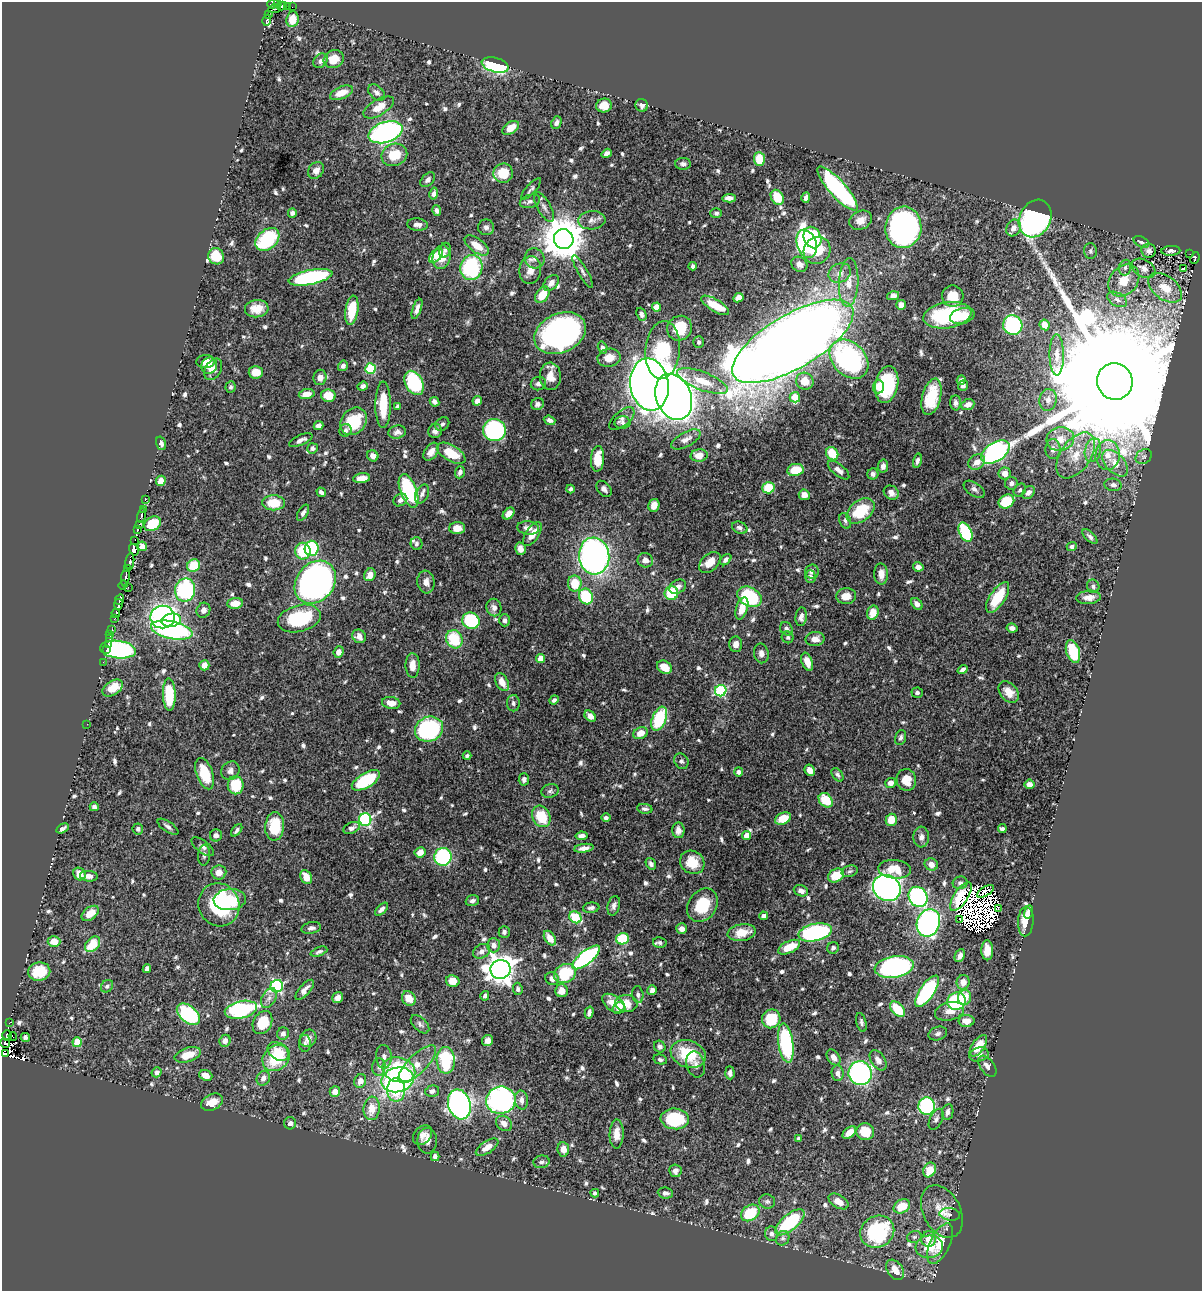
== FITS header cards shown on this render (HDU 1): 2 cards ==
NAXIS1  =                 1200
NAXIS2  =                 1289

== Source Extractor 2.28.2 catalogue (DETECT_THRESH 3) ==
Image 1200 x 1289 px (HDU 1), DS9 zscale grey, 1 PNG px = 1 image px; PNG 1204 x 1293 px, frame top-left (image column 1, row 1289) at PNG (2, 2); each listed source drawn as its Kron ellipse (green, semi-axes under 4 px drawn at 4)
Background 0.417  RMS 0.0098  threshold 0.0293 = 3 sigma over >= 5 px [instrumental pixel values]
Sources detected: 776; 17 with non-positive FLUX_AUTO (blend fragments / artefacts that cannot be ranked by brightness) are neither listed nor drawn; of the other 759, the 500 brightest by FLUX_AUTO listed and drawn (259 fainter detections omitted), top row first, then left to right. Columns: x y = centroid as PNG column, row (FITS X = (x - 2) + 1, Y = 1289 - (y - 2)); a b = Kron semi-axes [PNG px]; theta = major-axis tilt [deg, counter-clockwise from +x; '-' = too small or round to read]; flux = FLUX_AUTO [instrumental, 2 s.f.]
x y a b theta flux
277 3 2 2 - 17
273 4 6 4 17 110
282 6 5 4 - 34
288 6 3 2 - 3.7
292 7 2 2 - 4.6
274 9 6 3 11 14
268 14 3 2 - 11
292 19 8 6 82 11
267 20 6 3 74 36
334 59 10 9 - 10
321 61 8 6 44 3
495 65 14 7 -16 68
341 93 12 6 23 8.9
377 93 10 6 -44 2.7
604 105 8 7 - 8.7
642 105 6 6 - 2.4
379 107 17 8 30 10
556 123 6 5 - 2.6
511 128 9 5 33 7.7
385 132 17 10 18 160
607 153 5 4 - 2.9
394 155 13 11 20 16
759 159 7 5 -86 15
683 164 8 6 -1 2.1
316 170 9 7 47 4.1
503 173 10 9 - 18
428 180 9 5 46 2.5
531 189 14 5 48 1.8
837 189 28 8 -48 120
434 194 6 4 78 3.4
777 197 8 6 -57 20
729 198 7 4 3 3.5
806 198 5 4 - 3.1
530 201 10 6 17 2.7
544 207 16 6 -61 3.6
437 210 5 4 - 2.2
292 213 5 4 - 2.4
716 213 6 5 - 1.7
1035 219 19 15 63 240
592 220 13 9 4 4.4
861 220 12 9 27 5.6
417 225 10 6 -6 2.9
486 227 8 8 - 2.5
903 227 21 18 85 250
1013 228 9 7 59 5.3
812 237 11 8 -66 61
267 239 13 9 41 49
564 239 10 9 - 2400
1141 242 8 5 -28 2.3
807 244 14 9 -72 160
477 245 14 7 -36 12
445 250 7 6 - 1.8
817 250 14 13 - 28
1090 251 8 6 -89 1.9
1149 251 7 7 - 2.7
1171 251 9 5 3 2.3
1190 254 2 2 - 1.7
216 256 8 7 - 19
436 256 8 5 47 12
442 257 12 9 76 9.4
535 258 10 9 - 3.7
1195 258 6 3 64 20
799 264 8 7 - 3.8
693 266 4 4 - 2.2
471 268 12 11 - 69
1125 268 8 6 75 2.2
1144 268 13 8 -30 4.8
1183 269 4 3 - 2.3
530 270 14 11 83 6.9
583 272 18 4 -60 2.5
840 273 11 9 25 5.3
311 277 22 7 11 96
1124 281 17 13 50 13
849 282 24 9 87 12
551 283 9 6 45 4.5
1165 288 19 11 -37 13
542 295 9 6 53 14
893 296 6 4 14 3.5
953 296 11 10 - 12
738 298 5 4 - 5.7
1117 299 11 6 -28 3.5
715 305 16 6 -31 15
901 305 5 4 - 5.6
657 307 4 4 - 8.6
257 309 12 8 6 9.5
417 309 10 4 70 3.1
352 310 15 6 82 22
641 314 7 4 -68 2.1
947 315 24 13 9 56
962 316 12 7 14 11
1013 325 10 9 - 79
1045 325 5 4 - 7.4
680 328 13 12 - 26
560 333 27 19 25 260
793 341 68 27 30 1800
699 342 6 5 - 1.7
602 348 6 4 -73 2.1
663 350 29 17 85 50
1057 355 21 7 -89 6.3
609 358 11 9 9 8.4
849 359 22 16 -45 120
205 361 9 6 4 6.4
209 366 8 8 - 4.6
343 366 5 5 - 2.2
370 368 5 5 - 44
213 369 12 8 56 4.5
256 372 7 6 - 7
550 376 14 10 -87 8.6
320 377 8 6 79 4.8
961 380 5 4 - 2.1
702 381 27 9 -21 14
805 381 9 8 - 10
1115 381 18 17 - 62000
414 383 13 8 -62 64
538 384 8 6 13 2.8
649 384 26 19 -82 1200
887 385 18 11 79 47
363 386 5 4 - 2.2
963 386 5 5 - 2.1
230 387 6 5 - 1.7
878 387 7 5 88 7.7
307 394 8 5 11 7.3
328 396 7 6 - 13
674 397 24 17 -68 1300
795 397 5 5 - 10
932 397 18 9 76 24
1048 400 11 8 81 4
477 401 5 4 - 3.9
434 402 5 4 - 2
956 403 7 5 -86 2.2
538 404 7 6 - 2.3
383 405 23 7 90 20
968 405 7 5 24 4.3
398 406 4 3 - 2.2
622 419 15 7 40 3.2
550 420 6 4 -21 2.6
353 421 15 12 48 27
622 423 8 6 -2 1.9
442 424 8 6 45 1.8
319 426 5 4 - 3.3
345 430 6 6 - 2.1
494 430 11 11 - 98
435 431 7 6 - 3
397 432 9 6 10 3
686 439 16 7 29 4.1
1060 439 14 12 11 12
301 440 12 5 23 3.2
161 443 7 4 -73 2.7
313 448 5 5 - 1.9
1053 449 10 7 88 4.6
1093 450 12 8 75 5.1
431 452 10 6 56 5
995 452 16 9 33 130
451 453 16 8 -31 18
832 454 7 6 - 20
699 455 8 6 5 5.2
1076 455 26 15 55 18
1108 455 15 12 86 11
373 456 6 5 - 3.5
1144 457 9 7 35 2.2
598 459 13 6 87 15
917 461 7 4 76 2.2
977 462 9 7 37 5.8
1115 463 16 9 -47 9.3
883 466 6 5 - 2.9
795 470 8 6 11 16
839 470 13 6 -39 4
460 472 6 5 - 2.6
1005 473 6 6 - 5.1
873 474 5 5 - 2.3
362 478 8 5 7 6.3
161 481 5 5 - 5.9
1011 483 6 6 - 2.4
1113 485 8 6 -8 2.6
768 488 6 5 - 26
570 489 4 3 - 1.8
604 489 9 6 -51 2.6
974 489 12 6 -34 2.7
1020 490 7 5 50 1.8
409 491 17 8 -68 53
321 492 5 4 - 2.1
1029 492 7 5 41 3.5
891 493 8 6 -38 4.4
422 494 10 6 65 2.8
804 495 5 5 - 5.1
145 500 3 3 - 11
400 500 7 6 - 2.9
1006 502 8 6 30 28
274 503 11 7 -2 17
654 505 7 5 75 5.7
143 509 2 2 - 18
860 511 16 10 38 26
303 513 9 5 59 2.1
509 514 7 4 45 5.7
141 516 7 3 78 51
845 521 8 5 -68 1.9
139 524 3 2 - 96
152 524 9 6 33 22
457 528 8 6 1 7.1
528 528 11 6 -7 4.5
740 528 8 6 -24 2.4
137 530 3 3 - 38
965 532 10 6 -63 55
532 534 14 6 56 8
1090 537 9 4 -45 2
135 540 2 2 - 8.9
417 544 6 6 - 1.7
142 546 5 4 - 9.4
1072 546 5 4 - 1.8
312 548 7 7 - 54
520 549 6 5 - 3.9
134 550 6 4 -74 330
303 551 8 7 - 27
594 556 18 15 -85 260
645 560 8 7 - 5.2
726 560 6 4 45 2.5
130 561 8 3 80 95
710 562 12 8 43 8.4
194 566 6 6 - 20
918 567 5 4 - 3.6
127 569 3 3 - 100
812 572 7 6 - 2.6
881 574 10 7 -89 6
370 575 7 5 61 6.1
125 577 9 3 79 47
810 577 6 5 - 2.4
315 582 23 18 50 300
426 582 11 8 -83 4.6
575 583 8 7 - 17
123 585 5 3 - 16
1093 586 7 6 - 1.8
128 587 2 2 - 12
678 587 9 6 30 3
185 590 11 10 - 88
671 593 7 6 - 24
586 596 8 7 - 36
846 596 10 8 7 7.4
750 597 13 9 -30 59
998 597 17 7 56 25
1089 597 12 6 6 5
120 600 5 3 - 130
235 603 8 5 5 9
118 604 5 3 - 200
917 604 7 5 -51 3.2
494 608 9 7 -79 3.5
742 608 11 5 72 9.5
203 610 7 6 - 2.9
116 613 4 2 - 33
873 613 7 5 68 9.4
162 617 12 11 - 160
801 617 9 5 83 2.9
114 619 3 2 - 9
299 619 22 13 15 46
171 620 10 6 10 35
504 620 6 5 - 1.9
471 621 9 8 - 50
1012 628 5 4 - 3.3
112 629 2 2 - 5
786 629 7 6 - 2.3
172 630 21 8 -12 140
110 634 3 2 - 3
359 636 7 6 - 4.8
788 637 6 5 - 1.6
109 638 3 2 - 2.9
454 639 9 8 - 28
815 639 9 7 3 4.5
108 644 2 2 - 5.3
736 644 8 6 87 4.1
118 649 18 9 -6 150
106 650 2 2 - 5
339 652 6 5 - 4
1073 652 12 6 -73 26
761 653 10 7 -81 3.4
541 658 4 4 - 12
103 662 2 2 - 2.4
807 662 9 5 -69 6.4
204 665 5 5 - 5.8
413 665 12 7 89 5.9
664 667 8 6 -34 9.3
963 670 5 4 - 2.5
502 682 9 6 -62 6.3
113 688 11 7 32 9.2
721 691 6 5 - 69
1009 692 12 8 -47 7.5
917 693 6 5 - 1.7
169 694 16 6 -88 32
554 700 5 4 - 1.7
391 703 9 6 -9 6.7
513 703 8 6 -89 2.1
590 716 6 4 -42 4.9
659 719 13 7 67 43
87 724 2 2 - 40
429 729 14 12 23 99
640 733 7 5 24 7.2
900 738 8 5 74 2.1
467 756 4 3 - 1.6
681 761 8 6 -53 1.7
810 770 6 4 -62 5.6
230 771 10 8 50 3.8
738 772 4 4 - 2.7
205 774 16 8 -70 21
837 775 7 5 -55 1.6
524 779 6 5 - 2.6
366 780 16 7 31 39
906 780 11 9 -74 11
890 783 5 5 - 4.1
1030 784 5 4 - 3.5
236 785 9 8 - 22
550 791 9 6 18 1.9
826 800 8 6 -47 20
94 807 4 4 - 2.1
645 809 7 4 -7 1.8
541 816 11 8 -62 20
606 818 5 4 - 1.7
783 818 8 5 25 11
365 820 6 6 - 100
891 820 6 5 - 12
275 826 14 9 85 24
168 827 12 5 -34 2.5
62 828 7 3 30 2
352 828 8 5 23 2.4
1002 828 4 3 - 1.7
138 829 5 5 - 2
237 830 7 4 52 1.6
678 830 8 6 -87 4
216 835 6 6 - 3.3
747 835 4 4 - 7.6
581 836 6 4 8 3
921 837 10 7 87 3.7
203 847 13 6 -37 2.9
584 848 10 4 8 3.9
420 852 5 5 - 6
204 855 10 6 83 2.2
443 857 9 8 - 70
692 862 13 11 -36 12
651 864 6 4 -56 2.3
931 864 6 6 - 5.3
895 869 16 9 -5 13
850 871 8 5 19 1.7
219 872 7 7 - 5.2
79 874 7 5 -52 7.3
836 875 8 6 28 15
89 876 9 5 -7 3.7
306 877 7 5 -63 8.6
960 883 7 6 - 2
887 888 14 12 -32 280
801 891 7 5 -20 3.6
985 891 9 4 32 4
961 896 17 7 57 5.8
918 897 10 9 - 140
230 900 16 10 4 18
472 901 7 5 18 2.4
219 905 22 20 -62 58
702 905 18 14 55 23
614 906 10 6 75 2.6
591 908 8 5 7 2
998 908 3 2 - 3.2
381 909 8 4 45 2.5
1029 912 7 4 76 4.8
90 913 10 6 37 10
763 916 4 4 - 3
575 917 6 5 - 26
959 919 3 2 - 1.8
1026 921 15 7 87 12
928 923 14 11 70 180
311 928 10 5 11 2.6
682 929 5 5 - 4.1
504 932 6 5 - 1.8
815 932 17 8 12 82
742 933 14 8 10 11
550 938 8 5 -57 7.1
622 939 6 5 - 29
54 941 6 5 - 9.6
660 943 7 5 -13 1.7
92 944 9 6 47 16
494 945 7 6 - 3.5
789 947 12 6 25 14
833 948 6 5 - 2
987 950 10 6 89 6.8
319 951 9 4 21 1.7
482 951 9 7 30 3.7
960 956 7 4 65 3.4
586 957 17 6 39 110
894 967 19 10 9 160
147 968 5 4 - 2.4
500 969 10 9 - 830
39 972 11 9 10 20
565 973 11 9 26 32
552 979 7 6 - 3.5
453 981 7 6 - 9.2
963 982 7 6 - 4.9
107 986 7 5 48 1.7
277 986 6 6 - 98
518 989 6 4 -85 1.7
305 990 12 5 49 3.6
652 990 5 5 - 3.1
561 991 6 6 - 6.2
927 991 18 7 56 74
638 995 8 5 -83 1.9
485 996 5 4 - 1.8
964 997 7 6 - 11
269 998 11 6 60 3.1
338 998 6 5 - 3.7
409 998 8 6 -51 9.8
956 1001 9 8 - 57
614 1003 13 7 -34 9.9
627 1003 11 8 -6 11
619 1008 6 5 - 3.4
897 1009 9 5 -47 23
241 1010 16 8 12 68
950 1011 15 9 15 7.3
589 1012 6 4 76 2.4
188 1014 13 8 -40 71
771 1019 9 9 - 23
966 1021 8 6 1 6.8
10 1022 4 3 - 2
861 1022 10 5 -76 1.7
262 1023 12 9 62 19
420 1024 11 6 -44 2.3
283 1034 6 6 - 2.8
938 1034 9 6 20 2.1
7 1035 5 4 - 28
13 1036 4 2 - 36
25 1037 4 4 - 1.8
308 1038 9 8 - 4.7
225 1041 6 5 - 3.5
488 1041 6 5 - 3.4
77 1042 5 4 - 18
5 1043 5 3 - 120
305 1043 8 6 -90 1.7
786 1043 20 7 -82 76
978 1046 12 6 55 13
660 1047 6 5 - 2.4
278 1051 11 8 -34 9.8
6 1054 3 2 - 93
688 1054 18 13 -20 30
979 1054 10 7 14 2.9
188 1055 13 7 17 12
384 1057 12 8 -86 3.8
834 1057 9 6 -56 4.2
276 1058 15 12 39 29
446 1060 13 9 -88 46
660 1060 7 5 -15 1.7
878 1060 11 7 -57 4.2
417 1064 25 9 45 12
696 1064 13 9 -75 3.8
987 1066 12 7 -53 3.8
379 1067 8 6 84 2.7
399 1070 17 12 -16 49
157 1072 5 4 - 2.4
730 1073 6 4 -86 2.3
838 1073 8 6 -83 4
860 1073 12 11 - 160
206 1075 7 5 -22 6.2
263 1078 7 6 - 3.9
398 1080 16 12 12 130
360 1081 7 6 - 5.3
396 1090 12 9 89 20
335 1091 5 5 - 5.8
432 1091 7 5 14 2.3
501 1100 15 13 17 170
521 1100 9 6 -86 3.6
212 1102 11 8 25 8.1
459 1104 15 11 -73 300
927 1106 8 8 - 74
372 1108 12 8 84 11
948 1112 8 5 81 2.8
675 1119 14 10 -4 37
936 1119 11 6 64 2.4
290 1123 6 6 - 2
504 1123 9 7 -39 4.4
849 1132 8 5 39 7.3
865 1132 9 8 - 15
617 1134 14 7 88 7.5
422 1135 11 8 49 4.2
799 1138 3 3 - 1.8
427 1141 13 9 89 4.2
487 1147 13 6 33 6.5
563 1149 7 6 - 5.4
435 1156 5 4 - 2.6
541 1162 8 6 13 2.1
930 1170 8 6 64 12
675 1171 6 6 - 2.9
595 1193 4 4 - 1.7
665 1193 8 5 -7 2.6
767 1201 8 7 - 1.7
838 1201 11 6 -31 7.2
902 1206 9 6 28 15
942 1211 28 18 -62 14
750 1213 10 7 34 24
950 1214 10 6 -8 1.8
790 1222 18 8 40 56
877 1232 17 15 33 72
772 1234 7 6 - 2.4
914 1237 7 5 16 1.6
783 1238 7 6 - 1.9
929 1239 7 7 - 7.4
940 1244 22 10 65 17
929 1247 14 11 6 13
895 1270 11 7 -56 7.5
At the frame edge (FLAGS 8, measured only in part): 2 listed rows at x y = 277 3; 273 4
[259 fainter detections neither listed nor drawn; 17 non-positive-flux detections neither listed nor drawn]